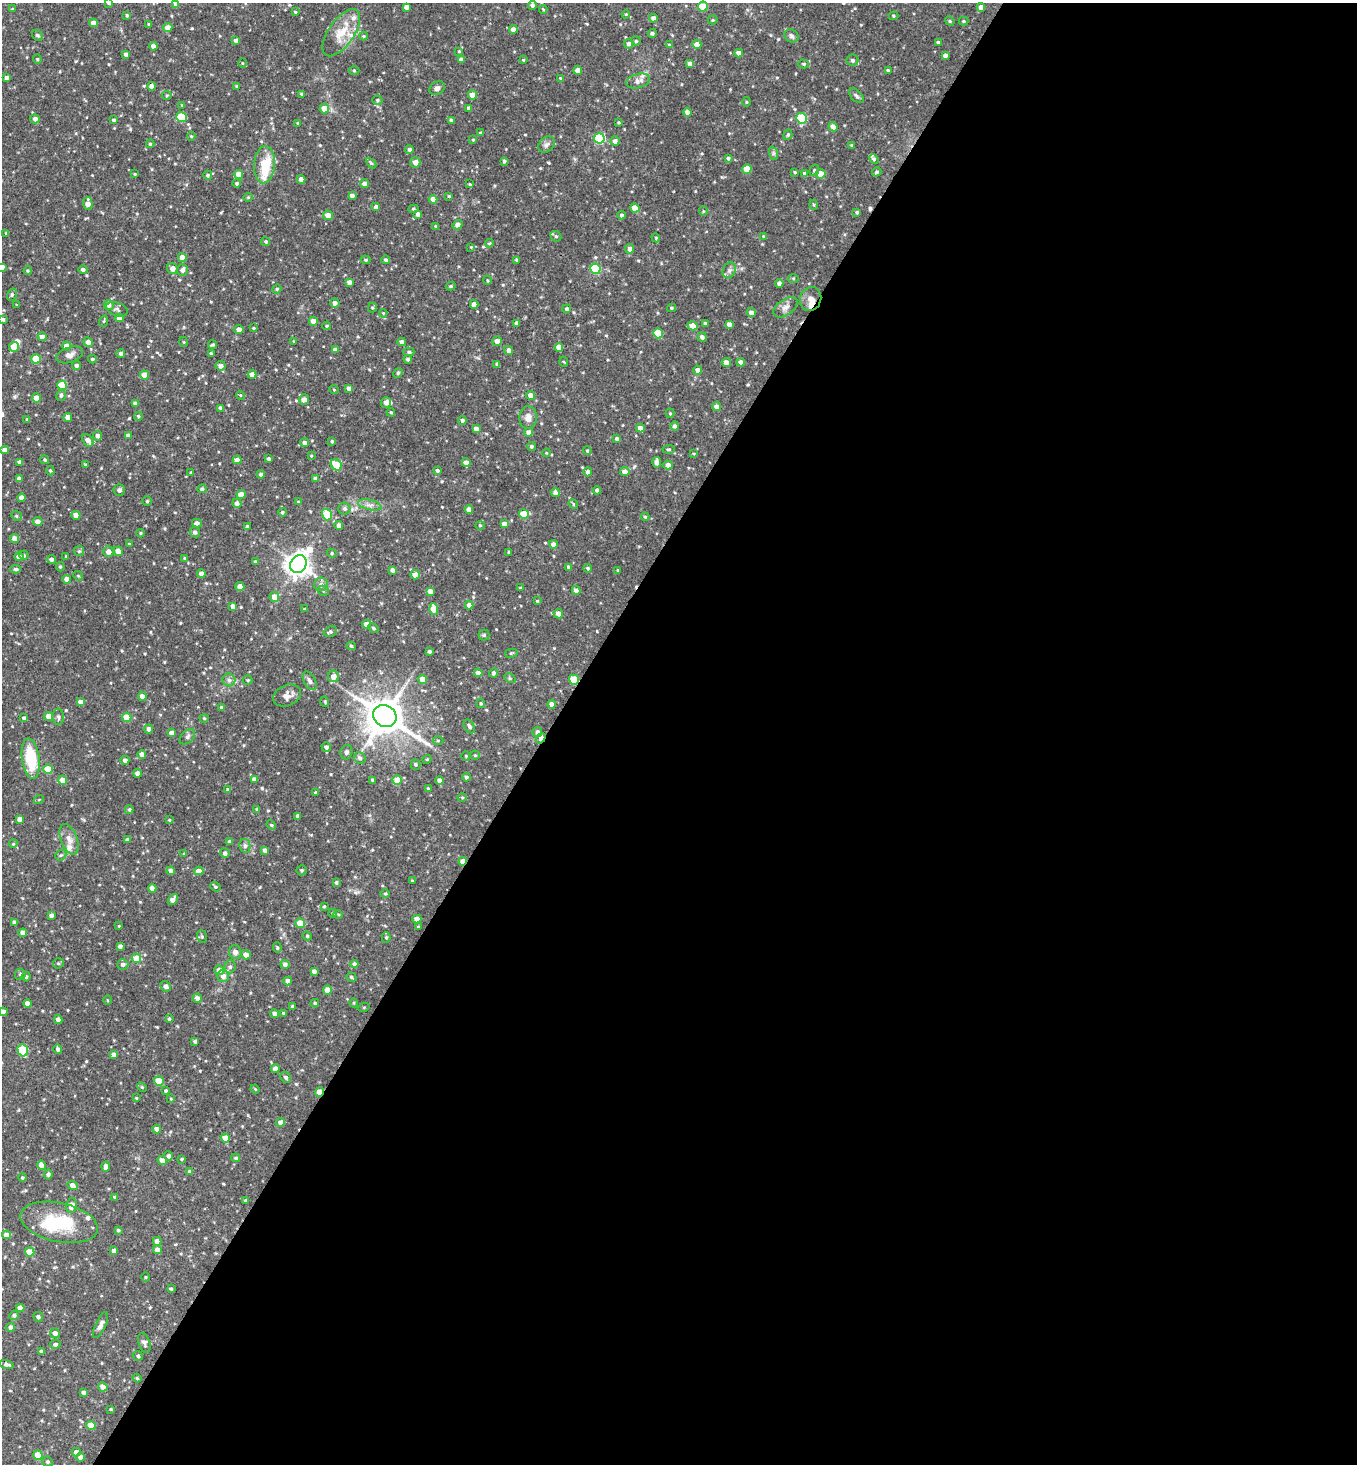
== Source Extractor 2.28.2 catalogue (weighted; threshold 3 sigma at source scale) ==
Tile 12 of 4 x 4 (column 4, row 3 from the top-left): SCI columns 4356-5710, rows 1465-2926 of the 5861 x 5853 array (HDU 1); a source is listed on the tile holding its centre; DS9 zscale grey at full resolution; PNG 1359 x 1466 px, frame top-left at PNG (2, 3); each listed source drawn as its Kron ellipse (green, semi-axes under 4 px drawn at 4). Shown black and unused: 60% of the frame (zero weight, under 2 of 3 exposures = <1% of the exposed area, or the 3 px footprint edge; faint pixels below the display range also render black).
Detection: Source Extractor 2.28.2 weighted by HDU 2 'WHT'; one run over the whole footprint, this tile lists its part. Background 0.0914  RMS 0.0057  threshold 0.0256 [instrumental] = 3 sigma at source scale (4.5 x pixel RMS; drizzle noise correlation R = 1.50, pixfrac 1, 0.05/0.05 arcsec/px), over >= 5 px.
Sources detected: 546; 1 inside a brighter object's white glare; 1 cosmic-ray / hot-pixel residue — neither listed nor drawn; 10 inside a brighter listed object's ellipse — not listed separately; of the other 534, all 500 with FLUX_AUTO >= 0.479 (the completeness limit of this list) listed and drawn (34 fainter detections not listed), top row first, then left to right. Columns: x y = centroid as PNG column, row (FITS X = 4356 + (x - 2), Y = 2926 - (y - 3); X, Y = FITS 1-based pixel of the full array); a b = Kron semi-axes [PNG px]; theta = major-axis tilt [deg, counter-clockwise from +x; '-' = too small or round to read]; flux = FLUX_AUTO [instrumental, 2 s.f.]
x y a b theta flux
109 3 4 3 - 0.68
176 5 4 4 - 2.8
532 5 4 4 - 1.6
406 7 4 4 - 2.5
703 7 5 5 - 15
981 7 4 4 - 3.3
12 9 3 3 - 0.59
543 10 4 4 - 0.61
295 12 3 2 - 0.58
626 14 4 3 - 0.52
127 15 4 3 - 0.75
893 16 5 4 - 0.76
653 18 4 4 - 2.6
713 20 5 4 - 0.71
950 21 5 4 - 0.71
964 21 5 4 - 0.7
93 23 4 4 - 3.4
149 24 3 3 - 0.56
168 28 4 4 - 4.7
513 30 4 4 - 2.9
341 33 27 13 55 12
652 33 4 4 - 1.2
37 35 6 4 -44 1.1
364 36 4 4 - 0.58
791 36 7 6 - 1.5
236 41 4 4 - 2.1
636 41 4 4 - 0.88
938 42 4 3 - 0.78
629 44 5 5 - 1.6
697 44 5 4 - 3.9
669 45 4 3 - 0.96
153 46 4 4 - 2.7
459 51 3 3 - 0.52
739 53 4 4 - 3.6
126 55 4 4 - 2.4
945 56 4 4 - 2.4
37 59 4 4 - 0.67
461 60 4 4 - 2.6
523 60 3 3 - 0.56
852 60 6 6 - 1.6
243 63 4 3 - 0.52
690 64 4 4 - 2.9
804 64 5 4 - 0.72
578 70 4 4 - 3.5
888 70 3 3 - 0.95
354 71 5 3 - 0.57
7 78 4 4 - 2.2
560 78 3 3 - 0.48
638 81 12 7 16 2.8
151 86 4 4 - 1.8
237 86 3 3 - 0.79
437 88 8 6 33 2.4
302 94 4 4 - 1.2
167 95 5 4 - 0.64
472 95 4 4 - 5.1
856 96 9 5 -45 1.3
377 100 5 4 - 0.87
746 102 5 3 - 0.52
182 105 4 4 - 0.49
324 108 5 5 - 7.7
469 108 4 3 - 1.7
687 112 4 4 - 2.6
181 117 5 5 - 22
802 118 5 5 - 31
35 119 5 4 - 2.1
113 120 4 3 - 0.97
451 120 4 4 - 1.5
619 122 4 3 - 0.57
298 123 3 3 - 0.56
833 127 5 4 - 3.7
480 133 4 3 - 0.62
788 135 5 4 - 0.88
191 136 4 4 - 0.6
599 138 5 5 - 40
473 140 4 3 - 0.72
615 141 5 4 - 2.4
150 144 4 3 - 0.81
547 145 9 7 44 2.1
852 145 4 3 - 0.76
409 149 4 4 - 1.2
773 153 7 4 -72 1.1
728 158 3 3 - 0.87
874 159 5 4 - 1.1
504 161 4 4 - 1.1
415 162 5 5 - 3.7
371 163 6 3 -44 0.77
264 165 18 10 86 18
747 169 4 4 - 9.1
814 170 6 4 69 0.85
795 172 3 3 - 0.64
877 172 5 4 - 0.94
135 174 4 3 - 0.52
239 174 4 4 - 6
805 174 4 4 - 2
821 174 5 5 - 7.1
208 175 4 4 - 1.1
301 179 4 4 - 3.3
237 183 4 4 - 1
365 184 4 4 - 2.6
470 184 4 3 - 0.52
352 195 4 3 - 2
449 196 4 4 - 0.61
248 197 4 4 - 0.62
433 199 4 4 - 3.7
88 204 6 4 -88 3.5
814 205 5 3 - 0.64
376 207 4 4 - 2.7
635 208 4 4 - 8.9
413 209 5 4 - 0.83
703 211 5 3 - 0.52
857 212 4 4 - 0.96
418 214 4 4 - 2.6
328 215 5 4 - 3.3
621 215 4 4 - 1.3
458 225 5 4 - 3.4
436 226 4 3 - 0.76
6 233 3 3 - 0.54
556 236 6 5 - 0.98
763 236 4 3 - 0.52
656 238 4 3 - 0.53
266 242 4 4 - 0.88
489 243 4 4 - 0.67
471 247 3 3 - 0.48
630 249 5 4 - 2.6
182 257 4 4 - 6.3
366 260 5 4 - 0.83
386 260 4 4 - 1.1
517 260 4 3 - 1
2 267 4 4 - 2.7
172 269 6 5 - 3.5
595 269 5 5 - 32
83 270 4 4 - 1.5
182 270 6 5 - 2.4
729 270 8 6 69 1.8
28 271 4 4 - 0.61
793 279 5 3 - 0.64
487 280 4 3 - 0.53
349 282 4 4 - 2.7
779 283 4 4 - 2.1
451 286 5 4 - 0.79
277 289 5 4 - 0.66
12 295 6 5 - 0.91
810 299 12 10 67 6.1
335 303 5 4 - 2.1
474 304 4 4 - 3.2
17 305 3 3 - 0.52
109 305 5 5 - 2.3
785 307 13 7 34 3.1
372 308 5 4 - 0.72
671 308 4 3 - 0.84
117 309 11 6 -19 1.6
567 309 4 4 - 1.3
383 313 4 3 - 0.53
751 313 4 4 - 2.8
120 318 4 4 - 4.2
3 319 4 4 - 0.98
104 321 6 3 70 0.66
313 321 4 4 - 4
517 323 4 4 - 2.3
705 324 3 3 - 1.4
729 324 4 4 - 2.8
327 326 4 3 - 0.65
692 326 5 4 - 6.5
253 328 3 3 - 0.48
239 329 4 4 - 3
658 333 5 5 - 17
42 337 4 4 - 3.1
702 337 5 4 - 1.7
294 341 3 3 - 0.5
497 341 5 4 - 3
88 342 5 4 - 3.2
184 342 5 3 - 0.5
402 342 4 4 - 2.8
212 345 4 3 - 0.76
67 346 4 4 - 4.8
14 347 5 4 - 8
559 347 4 4 - 4.7
335 350 4 4 - 2.6
509 350 5 4 - 2.6
409 352 5 4 - 1.2
121 353 4 4 - 1.8
211 354 3 3 - 0.92
70 355 14 7 20 2.9
36 359 5 4 - 13
92 359 4 3 - 0.88
408 359 4 4 - 1.2
564 362 5 3 - 0.51
726 362 4 4 - 3.1
741 362 4 4 - 2.9
497 364 4 3 - 1.1
76 365 4 4 - 1.6
220 366 5 4 - 3.1
698 370 4 4 - 3
398 373 5 4 - 0.71
252 374 4 4 - 3.5
144 375 4 4 - 6.3
62 385 5 5 - 20
349 388 4 4 - 2.2
334 390 5 3 - 0.49
61 395 6 4 76 1.2
240 395 4 3 - 0.49
531 395 4 4 - 3.7
36 398 4 4 - 5.8
304 399 5 5 - 3.2
386 402 5 5 - 3
136 404 4 4 - 3
716 407 4 4 - 3
220 408 4 4 - 1.4
391 412 4 3 - 0.64
670 413 5 4 - 0.81
138 416 4 4 - 0.71
68 417 4 4 - 3.9
528 417 11 9 88 3.8
27 419 4 3 - 0.87
462 420 4 4 - 1.2
675 426 4 4 - 1.3
640 428 4 4 - 3.9
476 429 4 4 - 3
529 432 4 4 - 2.9
98 436 5 4 - 2
128 436 4 4 - 2.2
617 439 4 4 - 1.7
88 440 7 5 -55 3.6
332 441 4 3 - 0.76
305 443 4 4 - 2.2
531 446 4 4 - 1
669 449 6 4 4 0.74
5 450 4 4 - 2.9
587 451 4 3 - 0.67
546 453 4 3 - 0.51
694 453 4 2 - 0.5
311 456 4 3 - 0.53
269 459 4 3 - 1.1
45 460 5 4 - 0.82
237 460 4 4 - 3.8
20 462 4 4 - 1.9
656 462 5 4 - 3.4
466 463 4 4 - 3.2
85 465 3 3 - 0.56
336 465 6 5 - 14
668 465 4 4 - 2.8
50 471 4 3 - 0.68
437 471 4 4 - 1.3
191 472 4 3 - 0.49
588 472 4 4 - 2.5
625 472 5 4 - 2.9
261 474 4 4 - 1.8
19 479 4 4 - 2.9
316 479 4 4 - 2.7
202 489 4 4 - 1.1
119 490 6 5 - 1.9
597 490 4 4 - 1.2
555 492 4 4 - 2
241 495 4 4 - 6.9
21 498 4 4 - 2.7
147 501 5 5 - 0.87
298 502 4 3 - 0.58
237 503 4 4 - 2.5
573 504 5 4 - 0.74
370 505 12 5 -12 2.4
345 509 6 6 - 1.5
469 509 4 4 - 2.7
282 512 4 4 - 0.93
327 514 6 5 - 15
524 514 5 5 - 14
76 515 4 4 - 4.9
16 516 5 4 - 0.88
645 517 4 4 - 0.66
38 521 5 4 - 3.2
197 523 5 4 - 1.6
504 524 4 4 - 3.8
480 525 4 4 - 0.61
247 526 3 3 - 0.59
339 526 4 4 - 3
195 532 5 5 - 1.6
141 533 4 4 - 0.72
15 539 4 4 - 4.7
129 544 4 3 - 0.56
553 544 4 4 - 2.8
79 551 5 5 - 0.89
118 551 5 4 - 5
108 552 5 5 - 3.5
509 552 4 3 - 0.67
332 553 5 4 - 0.81
24 555 4 4 - 1.3
66 556 3 3 - 0.48
19 557 5 4 - 3.5
184 558 4 3 - 0.57
51 559 4 4 - 2.2
255 562 4 4 - 1.2
298 564 9 7 55 530
60 567 4 4 - 0.79
569 567 4 3 - 1.4
588 568 4 4 - 0.98
16 569 5 3 - 0.94
392 570 4 4 - 2.2
618 570 3 3 - 0.5
201 573 4 4 - 2.8
415 575 5 4 - 4.7
78 576 5 4 - 0.64
67 579 4 4 - 2.9
321 584 7 6 - 2.2
240 586 4 4 - 5.8
520 588 3 2 - 0.56
576 590 4 4 - 2.6
323 591 5 5 - 0.79
430 591 4 4 - 3.1
274 597 5 5 - 4.8
537 601 3 3 - 0.61
469 605 4 4 - 2.6
233 606 4 4 - 2.9
304 609 4 3 - 0.5
434 609 6 4 -87 8.9
558 613 5 4 - 3
367 624 4 4 - 7.6
374 628 5 4 - 0.91
330 632 7 5 21 1.2
484 635 5 5 - 0.83
351 646 5 4 - 0.84
429 651 4 4 - 1.2
511 653 6 4 14 0.64
478 673 4 4 - 3
493 673 4 4 - 1.4
333 676 6 5 - 4.3
510 678 6 4 -30 0.79
423 679 4 4 - 5
229 680 6 6 - 1.7
248 680 5 4 - 0.71
574 680 5 5 - 19
310 681 10 5 -61 1.9
287 695 14 10 21 4.2
142 696 4 4 - 3.1
80 702 4 4 - 3.1
325 702 5 3 - 0.52
481 703 5 4 - 0.69
552 704 4 4 - 3
221 707 4 4 - 1
49 716 4 4 - 6.5
385 716 12 10 -32 1600
58 717 8 5 -88 1.7
127 717 5 4 - 9.7
24 718 4 3 - 1.4
204 718 4 4 - 0.68
469 726 7 5 -58 1.3
149 729 4 4 - 2.2
537 732 5 5 - 2.3
171 733 4 4 - 2.7
187 737 9 6 45 1.4
541 738 6 4 55 3.7
438 740 5 3 - 0.55
326 747 5 4 - 1.7
346 752 7 6 - 1.5
142 755 4 4 - 3.1
475 755 5 4 - 0.68
466 756 4 4 - 0.68
31 758 20 9 -82 24
360 758 6 5 - 1.4
427 759 4 3 - 0.59
125 760 4 4 - 2
415 764 5 5 - 0.89
48 769 5 4 - 15
138 773 4 4 - 3.2
466 777 4 4 - 1.3
254 779 4 4 - 2.6
63 780 4 4 - 6.1
373 780 3 3 - 1.2
397 780 5 4 - 8
440 780 4 4 - 2.9
428 788 4 3 - 0.54
228 790 4 3 - 1.2
316 793 3 3 - 1.1
462 797 5 3 - 0.56
39 799 5 3 - 0.48
257 809 3 3 - 0.68
129 810 4 3 - 0.68
298 816 4 4 - 2.1
20 819 4 4 - 2.9
169 820 4 4 - 0.58
271 825 5 4 - 0.67
69 839 16 8 -69 4.2
128 840 4 4 - 3
230 842 4 3 - 1.7
13 844 4 3 - 0.56
245 846 7 5 -76 1.5
265 850 4 4 - 2.9
225 853 5 4 - 1.8
184 854 4 3 - 0.58
61 855 6 4 41 0.93
463 861 4 4 - 5.9
302 870 5 5 - 1
171 871 4 4 - 2.7
199 871 4 4 - 4.3
412 881 3 2 - 0.69
336 882 4 4 - 0.9
215 887 5 4 - 0.88
152 888 4 4 - 2.9
385 894 5 3 - 0.61
173 900 6 4 53 3.2
324 906 4 3 - 0.65
332 913 4 3 - 0.52
338 914 4 3 - 0.58
51 915 4 4 - 2.1
417 919 4 4 - 3.8
14 922 4 3 - 2
300 923 4 4 - 9.7
119 926 4 3 - 0.5
418 927 3 3 - 0.66
23 933 4 4 - 3.1
202 936 6 5 - 0.88
307 936 4 4 - 0.69
386 937 5 4 - 0.82
120 946 4 4 - 1.7
277 948 5 4 - 0.78
235 952 7 6 - 2.5
246 955 5 4 - 3.6
136 958 5 4 - 9.3
58 963 5 5 - 0.85
285 964 4 4 - 2
354 964 4 4 - 1.6
123 965 5 5 - 2.1
230 967 6 5 - 1.3
219 970 5 4 - 3.3
314 971 4 4 - 2.5
20 974 6 5 - 1.2
223 976 6 5 - 3.5
26 977 4 4 - 1.3
351 977 5 4 - 1
288 981 4 4 - 3.3
166 986 5 5 - 2.3
327 990 4 4 - 7.7
197 998 5 4 - 2.5
108 1000 4 3 - 0.53
28 1003 4 4 - 4.3
315 1003 4 3 - 0.81
354 1003 5 3 - 0.5
292 1006 4 3 - 0.71
364 1007 6 3 19 0.57
3 1012 4 4 - 3.4
284 1013 3 3 - 0.92
275 1014 4 4 - 2.9
169 1019 3 3 - 0.93
58 1020 4 4 - 2.8
195 1041 3 3 - 1.3
58 1049 5 4 - 1.4
23 1050 6 5 - 27
114 1055 4 4 - 3.5
275 1069 4 4 - 3.1
286 1077 6 5 - 1.1
159 1081 5 4 - 10
142 1087 5 3 - 0.67
255 1089 5 3 - 0.51
165 1091 4 4 - 0.95
319 1092 4 4 - 8.9
136 1098 4 3 - 0.5
171 1099 3 3 - 0.5
281 1122 4 4 - 3.5
157 1129 4 4 - 2.9
225 1138 4 4 - 6.6
168 1156 5 4 - 1.7
236 1158 4 3 - 0.94
182 1159 4 3 - 0.63
162 1160 5 4 - 3.3
42 1165 5 4 - 3.5
106 1166 5 4 - 3.1
190 1172 4 4 - 2.3
48 1174 5 4 - 1
22 1178 4 4 - 0.8
72 1185 5 4 - 3.1
115 1197 3 3 - 1.2
246 1201 4 3 - 1.3
71 1205 7 5 79 4.6
59 1222 39 19 -12 31
118 1230 4 3 - 0.8
6 1235 4 4 - 4.9
157 1241 4 4 - 4.2
157 1250 4 4 - 3.4
114 1251 4 4 - 3.5
30 1252 4 4 - 11
146 1277 5 3 - 0.56
171 1289 4 3 - 0.75
20 1308 4 4 - 4.8
14 1315 5 4 - 1.3
38 1317 5 4 - 1.4
100 1325 14 5 65 2.2
11 1327 4 4 - 2.8
55 1333 5 4 - 2.9
144 1343 10 5 -73 2
55 1344 5 4 - 1.7
41 1351 3 3 - 1.6
138 1356 5 4 - 0.98
7 1364 7 4 -13 1.9
137 1378 4 3 - 0.69
103 1387 4 4 - 3.6
83 1392 4 3 - 1.5
111 1409 3 3 - 0.64
91 1425 5 4 - 8.8
76 1452 4 4 - 3
38 1455 5 4 - 12
80 1457 4 4 - 2.5
47 1462 5 5 - 1.1
Overlapping masked pixels (flux is a lower limit): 4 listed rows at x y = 574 680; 541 738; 463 861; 319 1092
Isophote crosses this tile's border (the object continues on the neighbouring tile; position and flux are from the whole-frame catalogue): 5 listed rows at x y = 109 3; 176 5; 2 267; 3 319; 3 1012